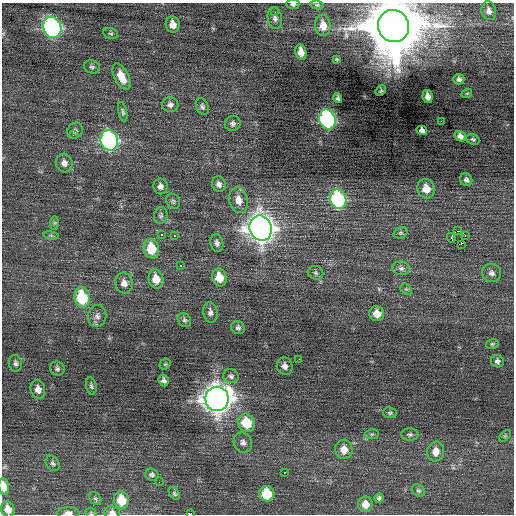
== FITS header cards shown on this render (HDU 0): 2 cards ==
NAXIS1  =                  512 / Axis length
NAXIS2  =                  512 / Axis length

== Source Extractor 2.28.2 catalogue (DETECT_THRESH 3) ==
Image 512 x 512 px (HDU 0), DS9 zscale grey, 1 PNG px = 1 image px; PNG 516 x 516 px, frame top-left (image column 1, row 512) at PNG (2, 3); each listed source drawn as its Kron ellipse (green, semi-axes under 4 px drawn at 4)
Background 0.0802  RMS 0.8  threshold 2.4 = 3 sigma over >= 5 px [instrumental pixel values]
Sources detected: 103; all 103 listed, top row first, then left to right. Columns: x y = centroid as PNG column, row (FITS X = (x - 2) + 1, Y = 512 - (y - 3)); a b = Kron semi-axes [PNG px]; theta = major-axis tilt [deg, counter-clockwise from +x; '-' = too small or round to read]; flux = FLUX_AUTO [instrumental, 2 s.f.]
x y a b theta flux
293 4 6 5 - 120
317 5 7 4 -7 79
489 11 9 7 -79 230
275 12 2 2 - 200
275 18 11 7 -79 220
173 24 8 7 - 490
323 25 10 7 -83 550
394 26 16 15 - 490000
52 27 11 9 -71 16000
111 34 7 5 -16 100
301 52 8 5 -79 450
336 59 4 4 - 48
92 67 8 6 -14 130
121 77 14 7 -63 780
459 79 5 5 - 150
381 91 6 4 46 75
467 93 5 3 - 51
428 96 7 5 -79 290
338 98 5 4 - 120
170 105 8 7 - 190
202 107 9 6 -64 140
123 112 10 4 -76 120
327 119 10 8 -72 12000
441 121 2 2 - 190
233 123 8 7 - 180
75 130 8 7 - 160
422 130 5 4 - 360
73 135 3 2 - 38
460 136 6 5 - 230
473 139 7 5 -20 99
109 140 10 8 -72 14000
64 163 9 8 - 300
466 180 6 6 - 150
219 184 8 6 -65 210
160 186 8 7 - 220
426 189 10 8 -70 720
338 199 10 8 -70 6300
238 200 13 9 -76 550
173 201 8 6 -56 130
161 215 8 7 - 150
55 223 7 4 90 84
261 228 13 11 -69 60000
458 231 3 2 - 1600
401 233 7 5 18 110
162 234 3 3 - 780
465 235 2 2 - 800
51 236 8 4 -9 87
174 236 2 2 - 39
451 238 5 3 - 500
217 243 9 6 -81 190
461 244 2 2 - 1900
151 249 10 7 -78 1600
181 266 3 3 - 270
401 268 9 7 -9 170
316 273 8 6 -22 120
492 273 10 9 - 270
219 277 9 7 -76 890
156 279 9 7 -77 740
124 283 10 9 - 350
406 289 6 5 - 82
82 297 10 7 -78 3200
210 312 10 7 -79 220
377 314 7 7 - 610
97 316 11 9 81 270
184 320 7 6 - 120
238 328 7 6 - 140
492 344 6 5 - 85
299 359 2 2 - 62
497 361 6 6 - 170
15 363 8 6 -74 160
165 364 6 5 - 66
285 366 9 8 - 270
57 369 7 7 - 140
231 376 8 6 -16 150
164 380 6 5 - 180
91 386 9 5 -79 120
38 389 9 7 -75 330
217 399 12 11 - 71000
390 413 7 5 -11 99
246 423 9 8 - 1700
372 434 7 5 10 100
410 434 8 6 -4 130
505 436 7 4 45 79
243 442 10 9 - 260
344 449 9 8 - 580
436 452 10 8 81 560
53 463 8 6 -55 140
284 472 3 2 - 190
152 475 7 6 - 140
159 482 2 2 - 82
4 486 8 5 -81 650
418 491 7 5 -34 110
174 494 7 4 -52 90
267 494 8 7 - 1700
95 498 7 5 -52 98
379 498 5 4 - 110
121 500 9 7 -77 1300
365 504 7 7 - 500
8 509 8 6 -71 500
68 513 11 5 2 220
91 513 6 5 - 75
112 513 8 6 -9 240
191 514 3 2 - 3700
At the frame edge (FLAGS 8, measured only in part): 7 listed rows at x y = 293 4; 394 26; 4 486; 68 513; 91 513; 112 513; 191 514